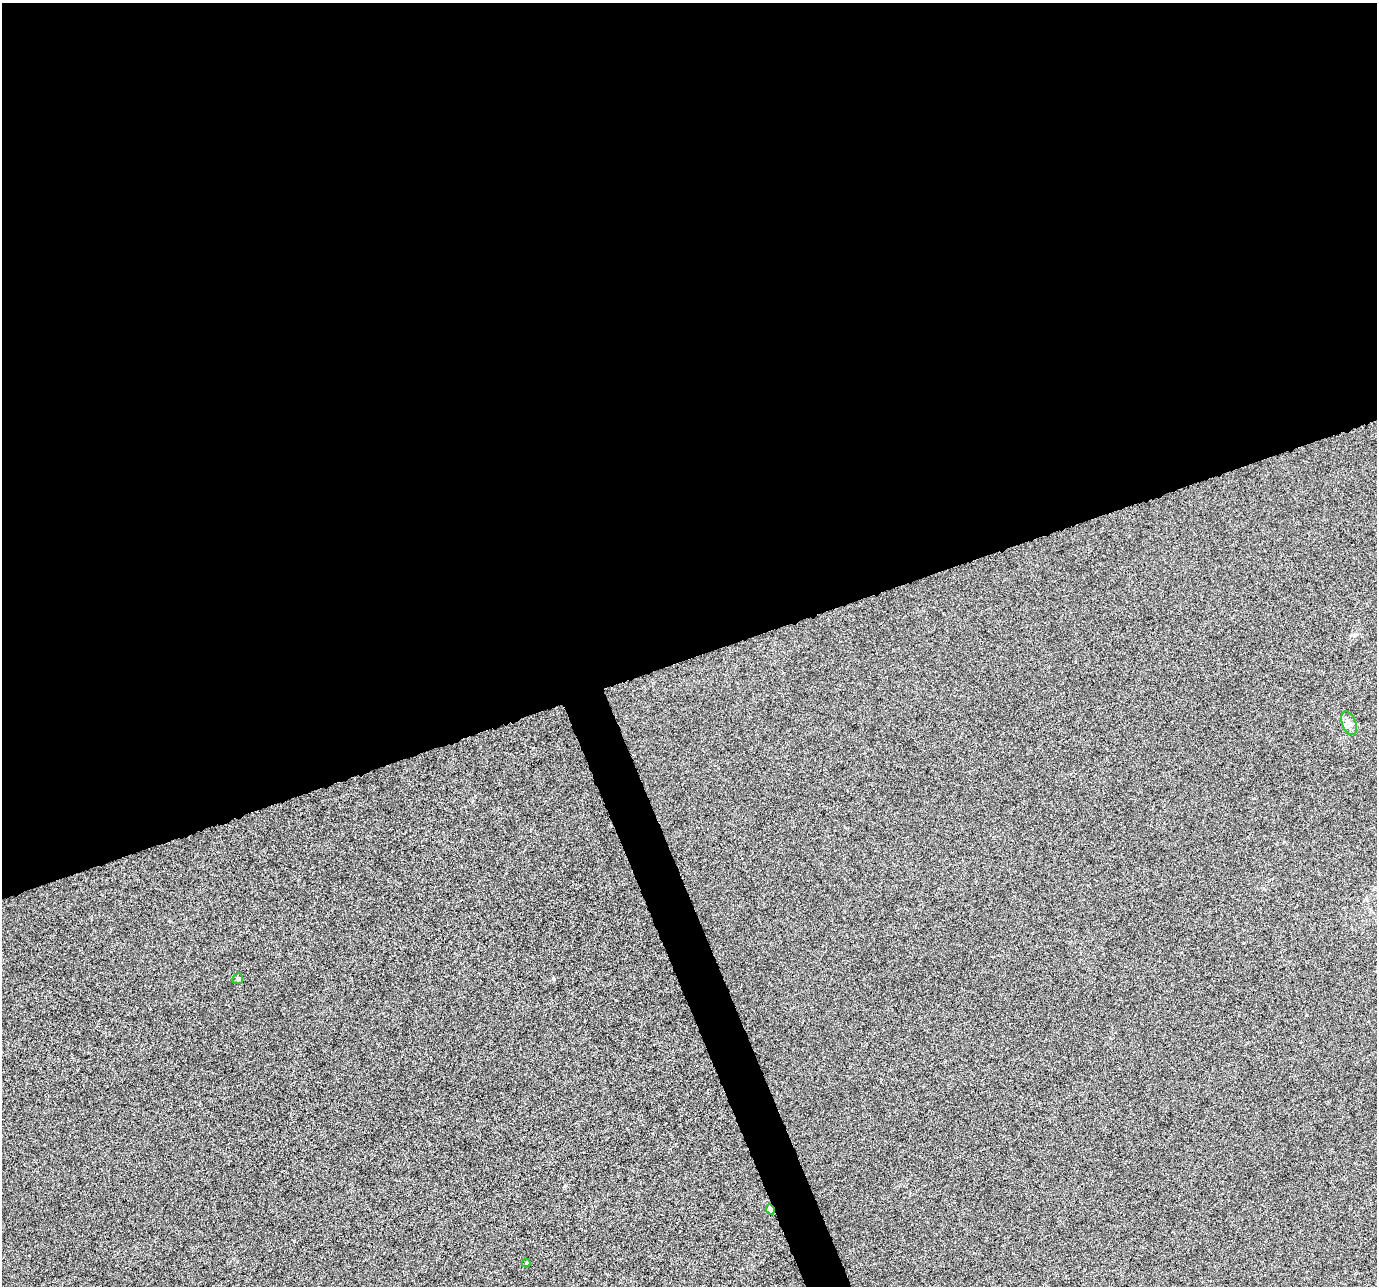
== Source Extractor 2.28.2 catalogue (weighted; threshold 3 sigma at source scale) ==
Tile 2 of 4 x 4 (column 2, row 1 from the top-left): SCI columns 1377-2751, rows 3983-5266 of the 5500 x 5339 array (HDU 1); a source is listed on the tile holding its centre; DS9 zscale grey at full resolution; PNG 1379 x 1288 px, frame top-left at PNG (2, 3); each listed source drawn as its Kron ellipse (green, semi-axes under 4 px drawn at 4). Shown black and unused: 53% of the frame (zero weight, under 10 of 20 exposures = <1% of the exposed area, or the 3 px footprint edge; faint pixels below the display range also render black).
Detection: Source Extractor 2.28.2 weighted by HDU 2 'WHT'; one run over the whole footprint, this tile lists its part. Background -6.09e-04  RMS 0.0017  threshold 0.00681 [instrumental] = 3 sigma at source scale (4.09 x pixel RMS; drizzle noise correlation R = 1.36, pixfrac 0.8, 0.0396/0.0396 arcsec/px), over >= 5 px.
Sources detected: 4; all 4 listed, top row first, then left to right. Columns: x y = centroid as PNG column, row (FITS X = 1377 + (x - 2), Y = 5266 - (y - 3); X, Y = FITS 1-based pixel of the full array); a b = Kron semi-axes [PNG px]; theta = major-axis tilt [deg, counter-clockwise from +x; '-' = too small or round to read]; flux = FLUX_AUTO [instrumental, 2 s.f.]
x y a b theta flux
1349 723 12 6 -69 0.75
238 979 6 5 - 0.21
770 1210 5 4 - 2
526 1263 4 4 - 0.16
Overlapping masked pixels (flux is a lower limit): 1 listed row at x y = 770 1210